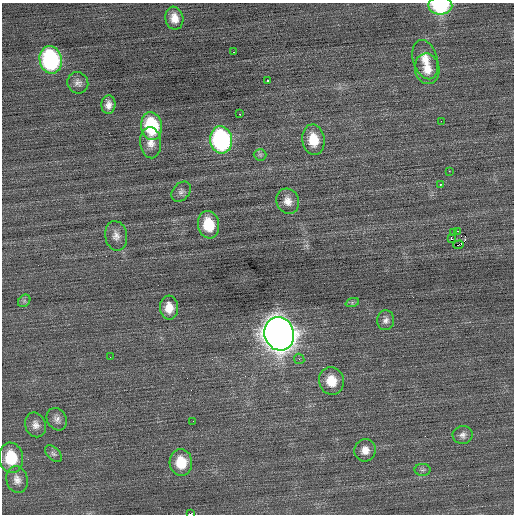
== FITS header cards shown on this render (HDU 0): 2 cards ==
NAXIS1  =                  512 / Axis length
NAXIS2  =                  512 / Axis length

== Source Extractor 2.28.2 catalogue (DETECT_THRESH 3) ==
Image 512 x 512 px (HDU 0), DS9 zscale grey, 1 PNG px = 1 image px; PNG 516 x 516 px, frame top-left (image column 1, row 512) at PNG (2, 3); each listed source drawn as its Kron ellipse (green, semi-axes under 4 px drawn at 4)
Background 0.068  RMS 0.73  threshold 2.2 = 3 sigma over >= 5 px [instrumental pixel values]
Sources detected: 45; all 45 listed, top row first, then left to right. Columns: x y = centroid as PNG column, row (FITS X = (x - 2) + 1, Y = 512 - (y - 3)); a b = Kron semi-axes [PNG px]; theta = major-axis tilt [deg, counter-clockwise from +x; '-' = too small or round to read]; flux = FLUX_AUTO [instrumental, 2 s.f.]
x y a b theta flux
440 6 12 9 -1 4000
174 18 11 9 -79 510
234 52 2 2 - 59
51 60 14 11 -78 6900
425 60 20 12 -74 770
427 69 15 12 -80 690
267 80 3 3 - 350
78 83 11 10 - 240
108 105 9 7 83 300
240 114 3 2 - 260
441 121 2 2 - 76
152 126 14 10 -81 3500
221 140 14 11 -81 8900
313 140 15 11 -82 1100
151 143 16 10 -85 500
260 155 6 6 - 110
449 171 2 2 - 210
441 184 4 3 - 210
181 192 11 8 48 210
288 201 13 11 -64 450
208 225 14 10 -79 1500
458 231 2 2 - 91
454 233 4 2 - 35
116 236 15 11 -80 370
451 238 4 2 - 200
459 245 5 2 - 1300
24 301 7 5 46 100
352 303 7 4 19 87
169 308 12 9 -86 630
386 320 10 8 84 220
279 334 17 14 -73 76000
110 357 3 2 - 42
299 359 5 5 - 74
331 381 14 12 -75 960
57 419 12 9 -60 270
193 421 2 2 - 59
35 425 13 10 -69 340
463 435 10 9 - 230
365 450 11 10 - 420
53 454 10 6 -44 160
11 458 15 12 -82 1900
181 462 13 11 -84 1300
423 470 8 6 1 110
17 480 14 10 -74 390
190 514 4 2 - 4200
At the frame edge (FLAGS 8, measured only in part): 2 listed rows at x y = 440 6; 190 514